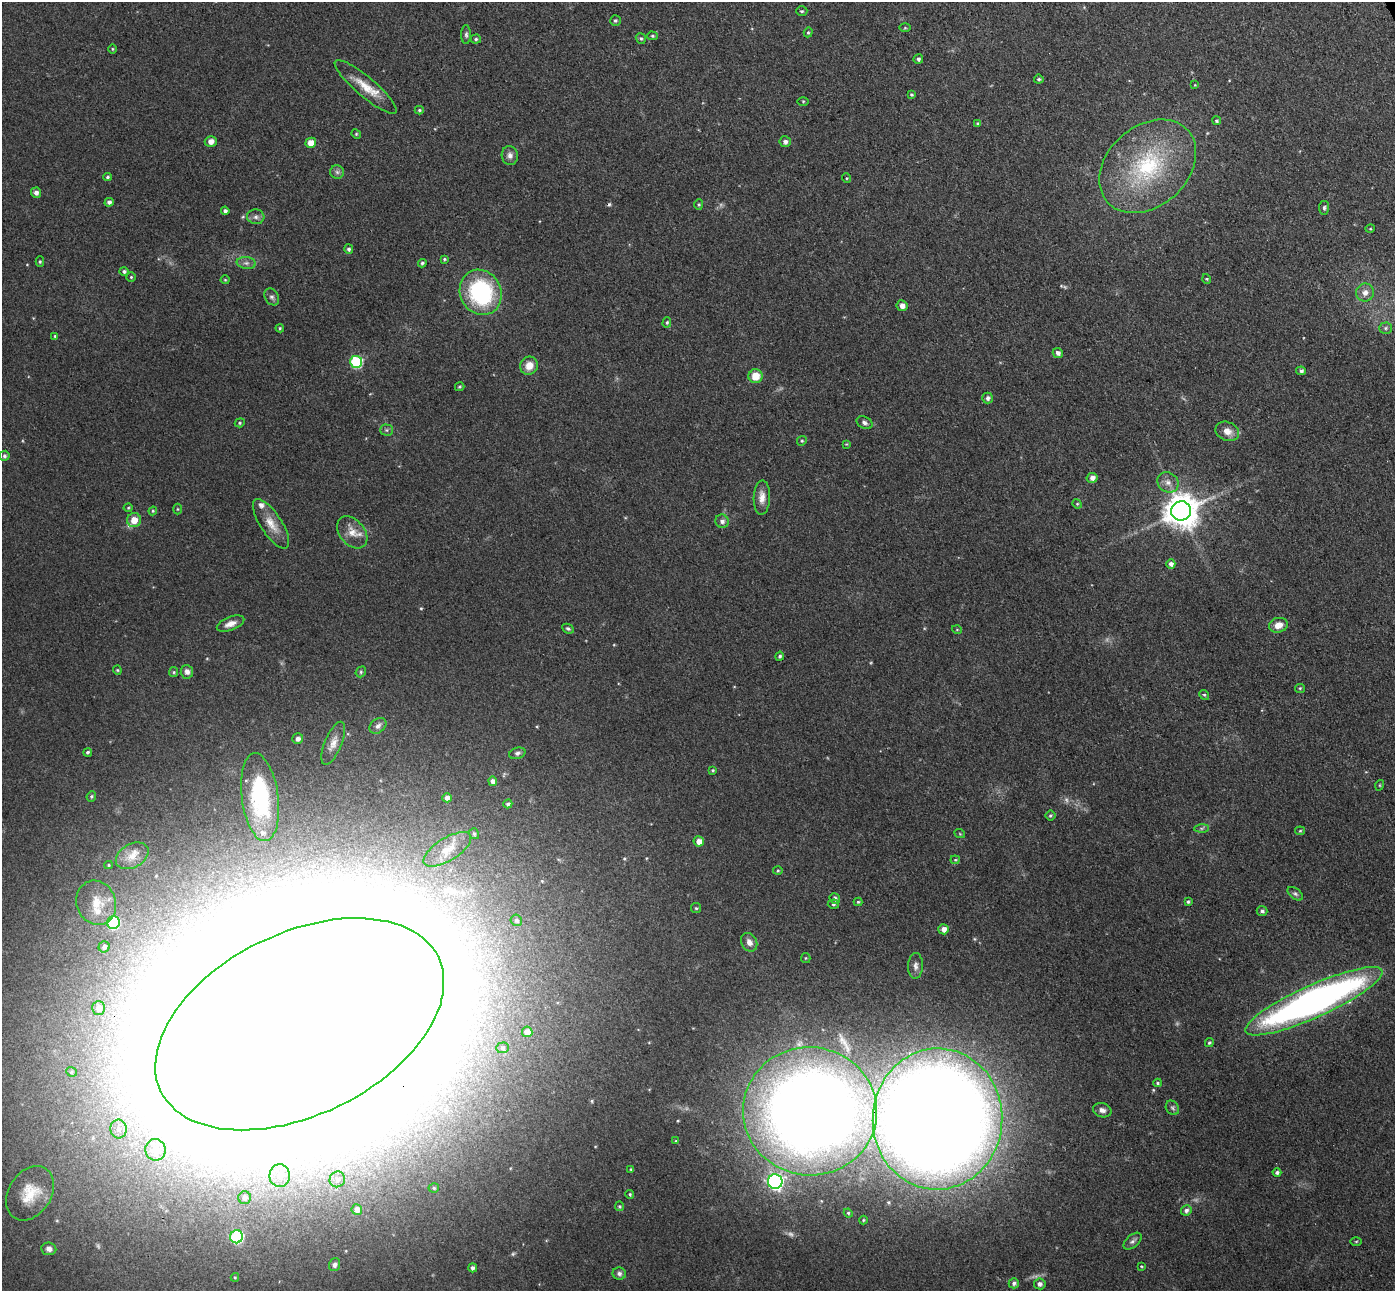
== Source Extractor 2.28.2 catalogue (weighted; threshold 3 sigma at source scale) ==
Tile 10 of 4 x 4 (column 2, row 3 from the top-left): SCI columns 1448-2840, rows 1467-2755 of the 5678 x 5642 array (HDU 1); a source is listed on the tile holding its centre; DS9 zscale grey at full resolution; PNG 1397 x 1293 px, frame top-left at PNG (2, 2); each listed source drawn as its Kron ellipse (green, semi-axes under 4 px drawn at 4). Shown black and unused: <1% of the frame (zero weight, under 3 of 4 exposures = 5% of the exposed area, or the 3 px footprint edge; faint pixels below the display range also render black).
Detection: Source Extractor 2.28.2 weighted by HDU 2 'WHT'; one run over the whole footprint, this tile lists its part. Background 0.0901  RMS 0.0082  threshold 0.0367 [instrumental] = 3 sigma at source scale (4.5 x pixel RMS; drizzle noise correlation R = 1.50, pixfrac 1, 0.05/0.05 arcsec/px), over >= 5 px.
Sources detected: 180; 4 too faint to see at this stretch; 5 inside a brighter object's white glare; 1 cosmic-ray / hot-pixel residue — neither listed nor drawn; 3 inside a brighter listed object's ellipse — not listed separately; the other 167 listed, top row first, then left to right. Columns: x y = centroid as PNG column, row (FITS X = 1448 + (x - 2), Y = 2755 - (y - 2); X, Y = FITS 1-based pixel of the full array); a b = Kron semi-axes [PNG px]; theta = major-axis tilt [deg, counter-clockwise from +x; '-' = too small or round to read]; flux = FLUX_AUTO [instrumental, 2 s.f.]
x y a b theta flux
802 11 5 4 - 1.2
615 21 5 5 - 1.6
905 28 5 3 - 0.84
808 32 5 4 - 1.1
466 35 9 5 -89 1.9
653 36 5 4 - 1.4
476 39 5 4 - 1.5
641 39 6 4 -54 1.5
112 49 5 3 - 0.79
918 59 5 4 - 2
1039 79 4 4 - 1.3
1195 85 3 3 - 0.7
366 87 40 9 -40 18
911 95 3 3 - 1.2
803 101 5 3 - 0.84
419 110 4 4 - 1.2
1217 121 4 4 - 1.4
978 123 4 3 - 1.1
356 134 5 4 - 0.97
211 141 6 5 - 5.6
785 142 5 5 - 3.1
311 143 5 5 - 9.7
510 155 9 8 - 4
1148 166 54 40 42 100
337 172 7 6 - 2.3
108 177 4 3 - 1.3
846 178 5 3 - 0.79
36 193 5 5 - 3.3
109 202 4 4 - 2.7
699 205 5 4 - 1.1
1324 208 7 5 83 1.6
225 211 4 4 - 2.4
256 217 8 7 - 3.1
1370 229 5 3 - 0.73
349 249 5 4 - 1.9
444 259 4 4 - 1.2
40 262 5 4 - 1.1
246 263 9 6 -7 3.1
422 263 4 3 - 1.4
124 271 4 4 - 2
131 277 5 4 - 1.1
1207 279 5 3 - 0.77
225 280 4 4 - 0.84
481 292 23 20 -64 97
1365 292 9 9 - 5.8
272 297 9 6 -59 2.7
902 306 5 5 - 4.2
667 322 5 4 - 1.3
280 328 4 3 - 1.1
1385 328 6 5 - 1.8
55 336 4 4 - 1.2
1058 353 5 5 - 3.3
356 362 6 6 - 77
529 366 9 8 - 9.4
1301 371 5 4 - 1.9
755 376 7 7 - 14
460 387 5 4 - 1.1
988 398 5 5 - 2.7
240 423 5 4 - 1.2
864 423 8 5 -26 2.5
387 430 6 5 - 1.6
1227 431 12 9 -23 7
802 441 5 4 - 1.2
846 444 4 4 - 0.72
4 456 5 5 - 1.8
1092 478 5 5 - 4.2
1168 482 11 9 -39 5.8
762 497 17 8 88 7.3
1077 504 5 4 - 0.94
128 508 4 4 - 0.89
177 509 5 3 - 0.77
153 511 4 4 - 0.93
1181 511 10 9 - 1700
134 520 7 7 - 11
722 521 7 6 - 3.3
271 524 29 10 -57 13
352 532 18 12 -49 10
1171 564 5 4 - 3.1
230 624 14 6 21 6.9
1278 625 9 7 15 8.3
568 629 6 4 -26 1.4
957 630 5 3 - 0.64
780 656 4 4 - 1.5
117 670 4 4 - 0.95
174 672 5 4 - 1.1
187 672 7 6 - 3.8
361 672 6 5 - 1.2
1300 688 5 4 - 1
1204 695 5 4 - 1.3
378 726 9 6 39 3.2
298 739 5 5 - 3.2
333 743 23 8 67 7.6
88 752 4 4 - 1.6
517 753 8 5 16 2.3
713 770 4 3 - 0.93
493 781 4 4 - 4.1
1380 785 5 3 - 0.77
91 796 5 4 - 1.4
260 797 44 18 -83 65
447 798 4 4 - 3.4
508 804 4 4 - 2
1050 816 5 5 - 1.3
1201 828 7 4 0 1.7
1300 831 5 4 - 0.95
474 834 6 5 - 1.6
960 834 5 3 - 0.75
699 841 5 5 - 6.5
447 849 27 11 32 12
132 856 17 12 29 11
955 860 4 4 - 0.93
109 865 4 4 - 0.97
778 871 5 3 - 0.91
1295 894 9 5 -36 2
835 898 5 5 - 2.2
858 902 4 4 - 0.99
1188 902 4 3 - 1.3
96 903 22 19 -68 20
833 904 6 4 4 1.6
696 908 5 5 - 1.2
1262 911 5 5 - 2.1
516 920 6 5 - 1.8
113 923 6 6 - 69
944 929 5 5 - 5.6
749 942 10 7 -60 4.8
104 947 5 5 - 2.9
806 958 5 4 - 0.93
916 966 13 7 88 4.1
1314 1001 75 16 24 460
99 1008 7 6 - 4.5
300 1024 154 91 26 31000
527 1032 5 5 - 5.4
1209 1043 5 4 - 1.3
503 1048 6 5 - 1.8
71 1072 5 4 - 1.3
1157 1083 4 3 - 1.1
1172 1108 7 6 - 2
1102 1110 9 7 -16 3.8
810 1111 67 64 -3 1200
937 1119 71 65 87 2300
119 1129 9 8 - 5.1
676 1141 4 3 - 0.79
155 1150 11 10 - 15
631 1169 4 3 - 0.9
1277 1172 4 4 - 2.1
280 1176 11 10 - 9.5
337 1179 8 7 - 4.1
775 1182 7 7 - 210
434 1188 5 4 - 1.5
30 1193 29 21 57 25
630 1194 4 4 - 1.3
245 1198 6 6 - 3
619 1206 5 4 - 1.1
357 1210 5 5 - 4.7
1186 1210 5 5 - 2.7
848 1213 4 4 - 1.1
863 1220 4 4 - 0.89
237 1237 6 6 - 78
1133 1241 11 6 41 2.8
1356 1241 5 3 - 0.84
49 1249 7 6 - 3.8
335 1265 7 5 70 2.5
1141 1266 4 3 - 0.73
473 1268 4 4 - 2.7
619 1274 6 6 - 2.6
235 1277 4 4 - 0.97
1014 1283 5 5 - 2.2
1040 1284 6 5 - 3.3
Overlapping masked pixels (flux is a lower limit): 3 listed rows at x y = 1314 1001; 300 1024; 810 1111
Isophote crosses this tile's border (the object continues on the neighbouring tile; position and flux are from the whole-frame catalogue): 1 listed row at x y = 300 1024